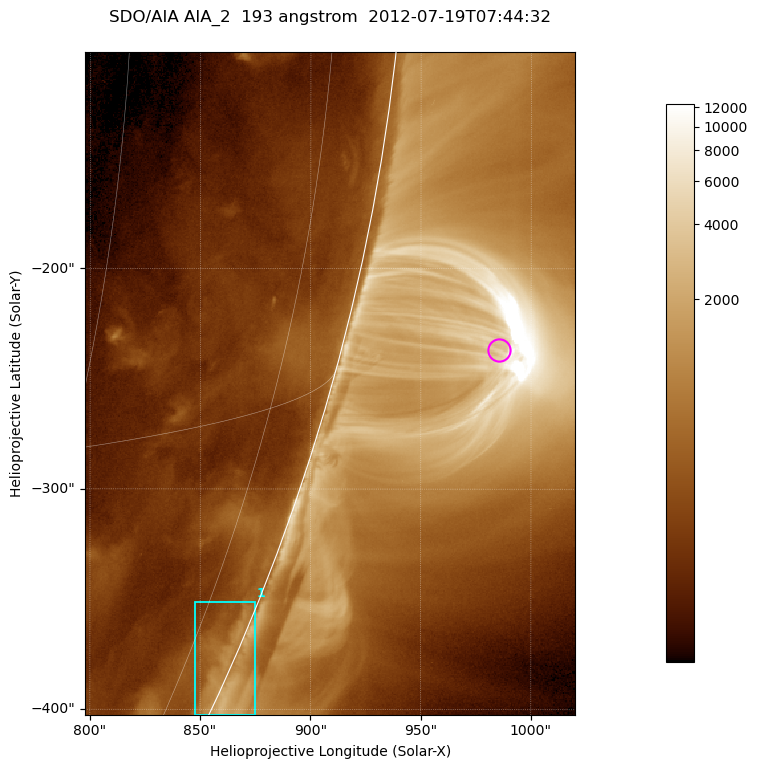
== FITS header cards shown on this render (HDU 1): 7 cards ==
TELESCOP= 'SDO/AIA '           / For AIA: SDO/AIA
INSTRUME= 'AIA_2   '           / For AIA: AIA_ATA1, AIA_ATA2, AIA_ATA3 or AIA_AT
WAVELNTH=                  193 / [angstrom] Wavelength
WAVEUNIT= 'angstrom'           / Wavelength unit: angstrom
DATE-OBS= '2012-07-19T07:44:32.375' / [ISO] Date when observation started; ISO 8
CTYPE1  = 'HPLN-TAN'           / CTYPE1; Typically HPLN
CTYPE2  = 'HPLT-TAN'           / CTYPE2; Typically HPLT

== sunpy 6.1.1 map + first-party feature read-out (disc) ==
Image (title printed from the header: SDO/AIA AIA_2  193 angstrom  2012-07-19T07:44:32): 370 x 500 px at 0.601 arcsec/px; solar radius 944 arcsec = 1572 px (partial field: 1.2% of the solar disc is inside the frame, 48% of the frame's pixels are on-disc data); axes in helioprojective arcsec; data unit not stated in the header (colour bar unlabelled)
Orientation: roll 0.0563 deg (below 1 deg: not rotated)
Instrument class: DISC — disc imager (sunpy class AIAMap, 193 A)
Bright regions (active regions / flare kernels): reference = the on-disc median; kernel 3 px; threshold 5 sigma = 414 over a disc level ~211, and >= 1.15x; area >= 185 px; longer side >= 4 px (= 2.4 arcsec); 1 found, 1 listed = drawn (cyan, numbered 1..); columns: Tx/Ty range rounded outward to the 2 arcsec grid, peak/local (2 s.f.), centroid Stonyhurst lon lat
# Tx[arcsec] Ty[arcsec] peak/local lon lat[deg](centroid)
1 848..876 -404..-350 7.8 +82 -23
Off-limb structures (1.02-1.3 R_sun): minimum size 92 px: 2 found; the strongest spans PA ~250..260 deg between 1.02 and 1.14 R_sun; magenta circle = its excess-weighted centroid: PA ~255 deg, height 1.07 R_sun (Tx ~986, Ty ~-236 arcsec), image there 6.5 x the reference